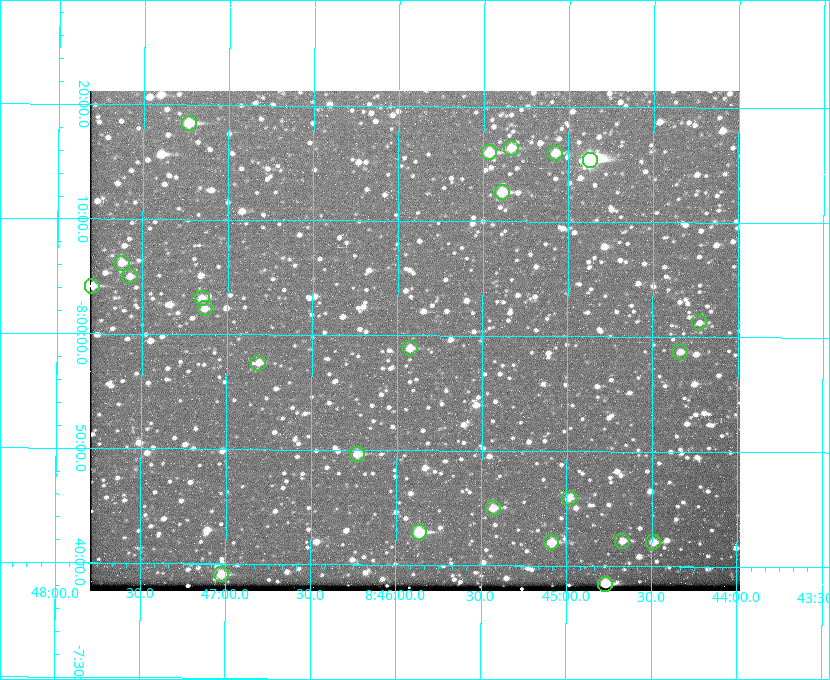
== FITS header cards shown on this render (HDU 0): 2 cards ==
NAXIS1  =                  650 / Width of table row in bytes
NAXIS2  =                  500 / Number of rows in table

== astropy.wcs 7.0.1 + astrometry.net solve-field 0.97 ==
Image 650 x 500 px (HDU 0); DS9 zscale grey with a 90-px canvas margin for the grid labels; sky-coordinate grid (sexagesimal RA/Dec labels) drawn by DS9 from the SOLVED WCS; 24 Tycho-2 reference stars matched to detected sources circled (green)
Header WCS: none
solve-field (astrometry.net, Tycho-2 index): SOLVED blind (the file carries no WCS)
Solved WCS: RA---TAN-SIP/DEC--TAN-SIP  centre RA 08:45:54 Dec -08:00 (131.47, -7.99 deg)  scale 5.24 arcsec/px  FOV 56.7' x 43.6'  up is +180 deg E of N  parity flipped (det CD > 0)
(file carries no celestial WCS; the grid is the blind solution)
Tycho-2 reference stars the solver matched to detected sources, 24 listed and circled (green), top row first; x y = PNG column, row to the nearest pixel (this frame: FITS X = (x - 90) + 1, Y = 500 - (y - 91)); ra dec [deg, ICRS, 3 dp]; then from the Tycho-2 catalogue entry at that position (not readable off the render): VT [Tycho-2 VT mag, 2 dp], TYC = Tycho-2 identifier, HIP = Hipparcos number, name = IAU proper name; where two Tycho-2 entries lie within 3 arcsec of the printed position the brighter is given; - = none
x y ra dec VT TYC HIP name
189 123 131.808 -8.307 9.64 5442-1713-1 - -
511 148 131.335 -8.274 10.98 5442-594-1 - -
489 152 131.367 -8.267 10.01 5442-454-1 - -
555 153 131.270 -8.267 10.78 5442-693-1 - -
590 160 131.219 -8.257 7.68 5442-1112-1 42924 -
502 192 131.348 -8.210 9.85 5442-617-1 - -
122 263 131.905 -8.103 11.02 5442-880-1 - -
130 276 131.893 -8.083 11.47 5442-1030-1 - -
92 286 131.948 -8.069 10.69 5442-1045-1 - -
202 298 131.787 -8.052 11.26 5442-527-1 - -
205 308 131.783 -8.038 11.46 5442-45-1 - -
699 322 131.057 -8.021 12.20 5442-277-1 - -
410 348 131.481 -7.982 10.84 5442-1444-1 - -
680 352 131.085 -7.979 12.05 5442-273-1 - -
258 363 131.703 -7.959 11.45 5442-1027-1 - -
357 454 131.557 -7.828 10.76 5442-1179-1 - -
569 498 131.247 -7.766 11.19 5442-426-1 - -
493 508 131.357 -7.750 10.86 5442-458-1 - -
419 532 131.466 -7.715 9.32 5442-1286-1 43006 -
622 541 131.168 -7.704 11.38 5442-657-1 - -
551 542 131.272 -7.701 10.67 5442-1279-1 - -
653 542 131.122 -7.702 11.05 5442-69-1 - -
221 574 131.756 -7.652 10.62 5442-824-1 - -
605 584 131.192 -7.641 10.08 5442-772-1 - -